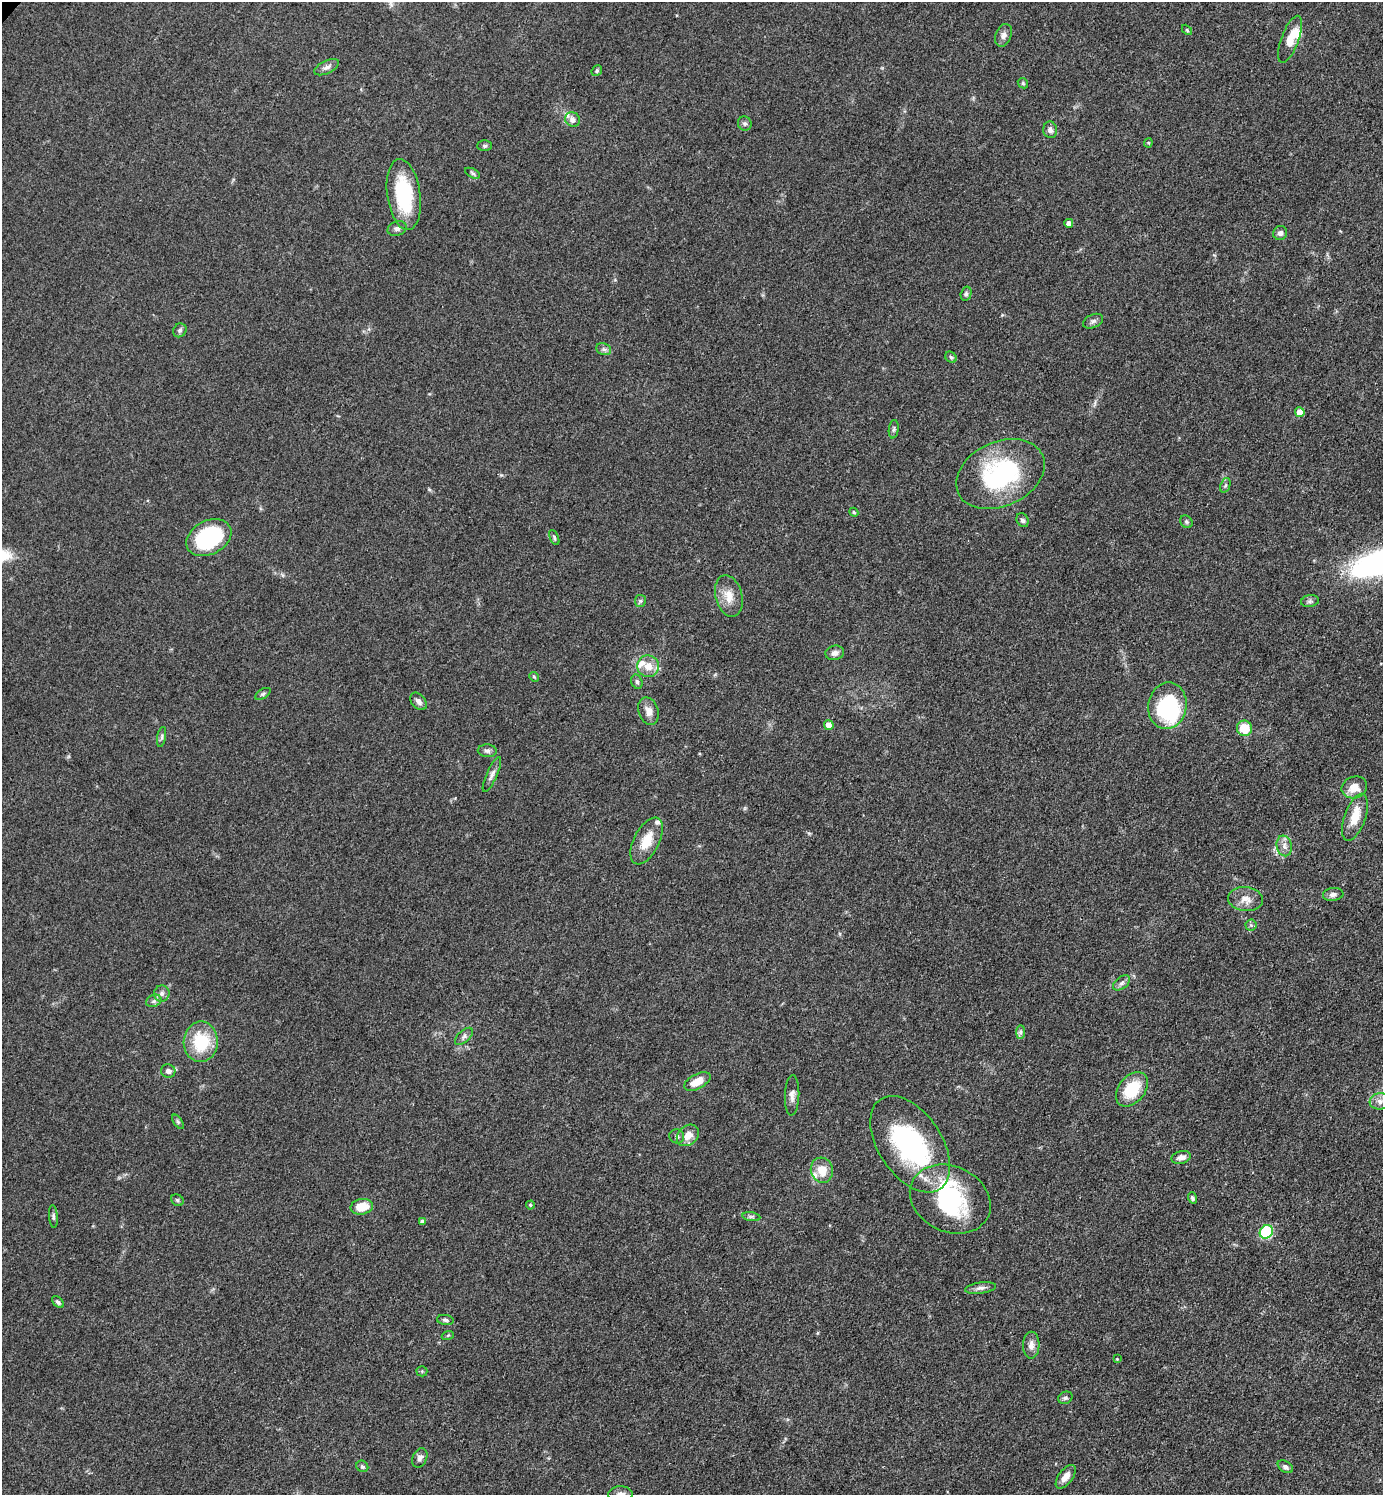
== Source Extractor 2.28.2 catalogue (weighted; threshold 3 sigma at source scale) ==
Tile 6 of 4 x 4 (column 2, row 2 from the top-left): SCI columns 1537-2917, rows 2988-4480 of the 5977 x 5976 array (HDU 1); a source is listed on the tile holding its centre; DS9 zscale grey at full resolution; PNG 1385 x 1497 px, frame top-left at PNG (2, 2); each listed source drawn as its Kron ellipse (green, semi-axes under 4 px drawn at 4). Shown black and unused: <1% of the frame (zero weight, under 3 of 4 exposures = <1% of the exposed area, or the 3 px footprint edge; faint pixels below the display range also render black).
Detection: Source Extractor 2.28.2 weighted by HDU 2 'WHT'; one run over the whole footprint, this tile lists its part. Background 0.0526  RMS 0.0049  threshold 0.022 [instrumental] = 3 sigma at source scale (4.5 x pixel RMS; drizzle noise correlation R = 1.50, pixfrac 1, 0.05/0.05 arcsec/px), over >= 5 px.
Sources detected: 103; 4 inside a brighter object's white glare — neither listed nor drawn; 7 inside a brighter listed object's ellipse — not listed separately; the other 92 listed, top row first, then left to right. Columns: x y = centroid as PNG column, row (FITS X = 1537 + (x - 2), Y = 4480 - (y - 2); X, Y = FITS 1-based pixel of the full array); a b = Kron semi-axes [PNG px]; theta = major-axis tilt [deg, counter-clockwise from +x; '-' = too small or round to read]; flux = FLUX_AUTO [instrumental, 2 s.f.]
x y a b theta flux
1187 30 6 3 -46 0.56
1003 35 12 7 68 2.2
1290 39 25 9 69 8.5
327 67 13 6 25 2.2
597 71 6 5 - 0.8
1023 83 6 4 -46 0.66
573 120 8 7 - 2.5
745 123 7 6 - 1.1
1050 130 8 7 - 2
1148 143 4 4 - 0.52
485 146 7 5 1 0.85
472 173 8 4 -28 0.88
404 195 36 16 -82 35
1069 223 4 4 - 2.7
397 228 10 7 22 1.7
1280 233 7 7 - 1.7
966 294 7 5 75 1.1
1093 321 11 6 23 1.6
180 330 7 6 - 1.2
604 349 8 5 -21 1.3
951 357 6 5 - 0.84
1300 412 5 5 - 5.7
894 429 9 5 82 1.1
1000 474 46 32 25 61
1225 485 7 4 69 0.99
854 512 4 4 - 0.54
1023 520 7 5 -63 1.5
1186 522 7 5 -47 0.9
554 537 8 4 -64 0.87
209 538 24 17 28 48
729 596 21 13 -75 7.1
640 601 6 5 - 0.89
1310 601 9 6 10 1.3
835 653 9 7 13 2.3
648 666 11 10 - 5.6
534 677 5 4 - 0.55
637 682 7 5 -74 1.1
263 694 8 4 31 1
419 701 10 6 -50 2.2
1167 706 23 19 79 49
648 711 14 9 -72 4.1
829 725 5 5 - 3.6
1244 728 8 7 - 12
162 737 10 4 79 1.1
487 751 9 6 -4 1.6
492 774 19 5 66 2.3
1354 787 13 10 21 6.3
1355 817 25 10 70 8.8
647 841 25 12 63 10
1284 846 10 7 -78 2.6
1333 894 10 6 8 1.8
1246 899 17 12 -5 5.3
1251 925 5 5 - 0.87
1122 983 10 5 38 1.6
162 994 8 7 - 1.9
154 1001 8 6 22 1.5
1021 1032 7 4 90 1.1
464 1036 11 6 42 1.7
201 1042 20 17 88 22
168 1071 7 6 - 1.7
697 1081 14 7 28 6.4
1132 1089 19 13 50 18
792 1095 20 7 88 2.9
1380 1101 10 8 7 2.6
178 1122 8 4 -54 0.88
688 1135 12 9 41 5.3
677 1136 7 7 - 1.7
910 1144 54 31 -56 74
1181 1157 10 6 15 2.7
822 1170 12 11 - 7.3
1192 1198 6 4 -71 0.89
950 1199 42 32 -25 45
177 1200 7 5 -32 0.95
530 1205 4 4 - 0.51
362 1207 11 7 10 9.1
53 1216 11 4 -86 1
751 1217 9 4 -8 1.2
422 1221 4 3 - 1.4
1266 1232 7 6 - 48
981 1288 16 5 8 2.2
58 1302 7 4 -44 1.2
445 1320 8 5 -8 1.1
448 1335 6 4 20 0.59
1031 1345 13 8 88 3.1
1117 1359 4 4 - 0.45
422 1371 5 5 - 0.63
1065 1398 7 6 - 1.1
420 1458 10 7 65 2.1
362 1466 6 5 - 1.1
1285 1467 8 5 -32 1.5
1066 1477 14 7 53 3.8
620 1494 12 8 3 3.5
Isophote crosses this tile's border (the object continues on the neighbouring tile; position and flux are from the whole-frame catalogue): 2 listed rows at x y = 1380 1101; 620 1494